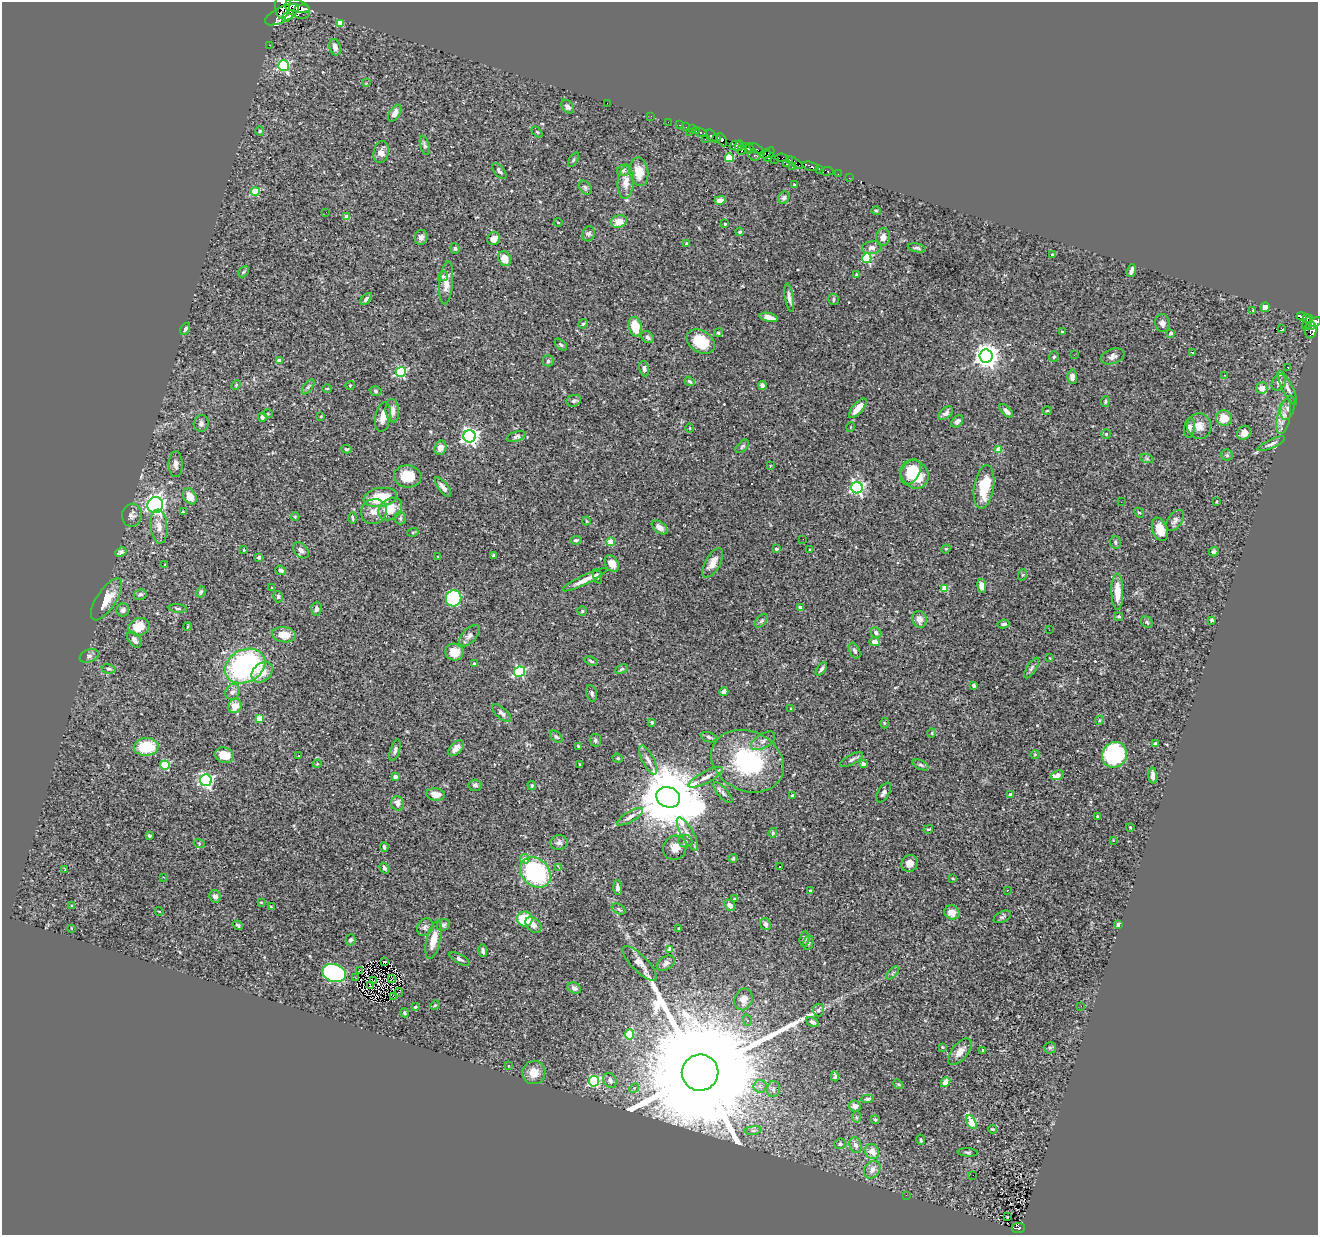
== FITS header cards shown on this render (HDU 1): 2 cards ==
NAXIS1  =                 1316
NAXIS2  =                 1233

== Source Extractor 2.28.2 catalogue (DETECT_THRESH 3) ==
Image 1316 x 1233 px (HDU 1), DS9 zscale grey, 1 PNG px = 1 image px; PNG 1320 x 1237 px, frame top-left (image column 1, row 1233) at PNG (2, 2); each listed source drawn as its Kron ellipse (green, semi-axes under 4 px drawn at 4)
Background 0.6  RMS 0.019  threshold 0.0572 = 3 sigma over >= 5 px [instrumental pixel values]
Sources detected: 402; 1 with non-positive FLUX_AUTO (blend fragments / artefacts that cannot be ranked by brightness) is neither listed nor drawn; the other 401 listed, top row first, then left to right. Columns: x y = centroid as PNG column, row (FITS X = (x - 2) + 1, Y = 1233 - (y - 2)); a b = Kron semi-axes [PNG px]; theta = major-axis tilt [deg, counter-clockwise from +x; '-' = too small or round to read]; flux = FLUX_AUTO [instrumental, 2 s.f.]
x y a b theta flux
283 5 14 7 85 3600
298 9 13 8 -30 6100
302 9 7 4 3 2400
282 15 18 7 26 4100
288 16 7 4 42 1300
340 23 4 4 - 27
269 45 2 2 - 5
335 47 8 5 -74 6.4
284 65 5 5 - 150
366 83 3 3 - 0.74
607 103 2 2 - 7.5
568 107 7 5 -49 4.8
395 113 9 5 58 6.9
651 116 2 2 - 2.5
668 122 2 2 - 7.8
680 125 3 2 - 18
686 127 2 2 - 8
693 129 3 2 - 20
260 131 5 4 - 1.5
696 131 3 3 - 17
537 132 6 4 -45 1.5
690 132 3 2 - 24
700 133 6 3 -18 100
711 136 7 4 -55 610
705 139 3 2 - 48
717 139 3 3 - 400
722 140 7 4 -60 450
425 145 10 4 -75 2.8
736 146 6 5 - 450
739 146 5 3 - 220
742 149 6 3 57 530
749 149 5 3 - 520
756 149 8 3 -34 220
381 152 11 7 77 7.6
765 154 5 3 - 180
769 154 8 4 65 490
754 155 6 5 - 410
729 158 4 4 - 54
782 158 7 4 -9 430
775 159 2 2 - 6.9
789 159 4 2 - 21
573 160 8 3 60 1.8
795 162 9 3 -35 94
786 164 3 3 - 110
811 166 8 3 -16 710
792 167 2 2 - 6.8
819 169 4 3 - 92
624 170 7 5 33 2.5
499 171 9 5 -50 3.6
827 171 6 3 4 50
639 172 14 9 -81 17
838 174 2 2 - 9.4
849 178 2 2 - 4.9
626 182 16 8 86 11
794 184 3 3 - 1
585 188 8 5 -51 2.6
255 192 4 4 - 52
784 198 6 5 - 3.3
720 200 5 4 - 7.2
876 211 4 4 - 1.7
326 212 3 2 - 1
347 217 4 4 - 14
619 221 8 6 15 14
558 222 4 3 - 0.97
725 224 3 2 - 1.4
740 232 4 4 - 1.8
589 234 7 6 - 3.3
421 237 7 6 - 5.2
883 237 8 7 - 7.2
494 239 7 6 - 7.5
687 244 3 3 - 2.6
455 248 5 4 - 1.8
872 248 10 6 7 6.1
917 248 9 4 -11 2.5
1052 255 3 3 - 3.8
867 258 5 4 - 92
505 259 8 6 -57 13
1131 271 7 4 73 4
243 272 6 4 46 1.9
857 275 3 3 - 4.1
443 276 5 4 - 2.4
446 283 21 6 85 13
789 298 15 4 -81 5.4
366 299 7 4 46 3.1
834 299 6 5 - 2.5
1265 307 5 4 - 8.6
1253 310 4 4 - 0.98
1302 316 5 4 - 180
769 317 9 4 -13 7
1307 319 4 3 - 130
1308 322 7 3 60 98
1315 322 6 4 27 510
1162 323 9 7 -79 5
583 324 5 4 - 1.5
1310 326 5 3 - 310
635 327 10 6 -79 29
1281 328 2 2 - 360
185 329 6 4 59 2.8
1311 330 8 6 87 340
1062 332 3 3 - 1.6
718 333 4 4 - 2.4
1171 333 4 3 - 7
647 337 7 5 -44 3.8
701 341 15 11 -33 36
561 345 7 4 -42 2.1
1192 352 3 2 - 0.81
1074 355 2 2 - 1
986 356 6 6 - 1200
1112 356 12 7 19 6.3
1054 357 5 4 - 2.3
279 360 4 4 - 11
548 361 5 5 - 2.5
1288 367 2 2 - 0.82
644 369 8 5 -79 4.1
401 372 5 5 - 150
1225 375 2 2 - 0.78
1072 377 7 5 -88 6.2
690 381 5 4 - 2.1
1279 382 8 7 - 8
236 385 5 3 - 1.4
350 385 4 3 - 0.97
762 385 4 4 - 4.5
308 387 9 4 54 3.3
327 388 5 3 - 1
1262 388 6 6 - 8.9
1287 388 19 5 -63 6.3
376 391 6 4 -17 2.1
574 401 7 5 20 3.5
1105 402 5 3 - 1.5
858 408 12 5 49 14
1288 408 12 6 72 5.6
392 411 12 6 -85 7.7
1006 411 8 4 -43 5
1047 411 5 3 - 1.3
946 413 8 5 40 5
268 414 5 3 - 1
321 416 3 2 - 0.82
1284 416 18 6 78 11
262 417 4 3 - 2.6
383 417 15 7 80 11
1224 418 8 7 - 24
957 421 7 5 48 3.7
201 423 8 7 - 4.3
1199 426 13 12 - 12
851 427 5 3 - 0.96
690 428 4 3 - 1.1
1189 428 10 5 80 4.5
1244 433 7 6 - 8.8
1106 434 5 5 - 1.7
470 436 6 6 - 490
516 437 10 5 18 3.7
1271 444 15 4 24 4.3
742 446 8 5 45 2.3
440 448 7 6 - 8.8
346 449 5 3 - 1.6
999 449 4 4 - 20
1227 455 6 5 - 2.6
1147 459 7 4 -19 2.3
176 464 13 7 -89 5.6
770 466 3 2 - 0.71
910 472 14 9 58 24
915 474 15 13 -49 44
408 476 14 11 -4 21
443 487 12 5 -53 5.5
984 487 22 10 81 40
857 488 6 5 - 260
190 496 8 6 -59 16
380 497 17 9 10 41
1121 502 2 2 - 0.61
1216 502 4 2 - 1
155 505 8 7 - 440
390 509 13 10 39 18
183 512 4 4 - 1.3
374 512 13 12 - 11
1139 513 5 4 - 1.6
132 515 11 10 - 5.3
295 517 4 3 - 1.1
352 518 5 2 - 1.8
400 518 6 6 - 2.5
1175 520 12 7 54 4.8
587 521 4 3 - 0.98
159 526 17 8 -84 11
660 527 9 5 -35 7.6
1160 529 12 7 -69 21
413 532 5 3 - 1.3
803 539 2 2 - 1.6
576 540 6 4 9 2.6
611 542 4 4 - 25
1115 542 6 5 - 2.6
776 549 3 3 - 3
946 549 4 4 - 1.2
244 550 3 2 - 0.88
301 550 9 6 -48 5.7
810 550 3 3 - 2.2
121 552 6 4 26 3.7
1214 552 5 4 - 2.5
494 555 4 3 - 1.7
259 557 4 3 - 2.8
438 557 3 3 - 1.1
713 563 16 7 61 11
612 564 9 6 -58 13
165 565 3 3 - 1.4
281 570 5 4 - 3.3
1022 575 6 3 70 1.2
598 576 7 4 -71 2.1
585 580 24 4 25 13
982 586 7 4 -82 5.8
272 588 4 3 - 1
945 588 4 4 - 30
201 592 6 4 61 2.2
1117 592 18 6 -89 21
140 594 6 5 - 3.3
278 597 5 5 - 2.2
454 598 8 7 - 120
106 599 24 9 57 21
800 607 3 3 - 5.2
178 609 9 4 -5 2.4
316 609 7 5 87 3.8
123 610 6 6 - 3.8
582 611 4 4 - 1.7
1119 616 4 4 - 2.2
919 619 8 7 - 9.6
1212 620 4 3 - 1.8
761 621 8 5 48 2.6
1147 622 6 5 - 2.1
1004 624 6 3 12 2.9
139 627 10 8 18 25
187 627 4 2 - 1
1049 630 2 2 - 1.7
876 633 6 5 - 4.3
284 635 12 7 -7 20
469 636 13 7 47 5.6
134 640 9 5 -53 7.6
875 642 5 4 - 6.1
855 651 8 5 -64 3.6
454 652 9 8 - 16
89 656 10 6 23 3.7
1050 658 4 2 - 0.87
591 661 7 3 -24 1.9
474 664 3 3 - 2.2
245 666 21 16 27 230
1031 668 12 4 58 3.2
109 669 7 4 -10 2.5
621 669 7 4 27 2
821 669 8 3 54 3.1
262 672 11 9 42 19
520 672 5 5 - 140
974 685 4 3 - 2.3
232 692 8 7 - 4.2
724 692 4 4 - 7.5
592 693 8 5 -76 3.2
235 706 7 6 - 14
791 708 3 2 - 0.81
502 713 12 5 -43 4.1
259 719 4 4 - 29
1100 720 5 3 - 1.2
652 722 4 3 - 1.6
884 723 5 3 - 1.1
932 733 5 3 - 1
556 737 7 4 -43 2.1
709 737 8 4 -19 2.8
595 740 6 5 - 2.7
763 741 13 7 31 6.6
1155 743 4 3 - 5.7
578 746 3 2 - 1.2
146 747 12 8 3 57
456 748 9 5 46 7.2
395 750 11 4 73 3.5
1035 754 4 3 - 0.88
224 755 10 7 -17 18
1114 755 13 12 - 150
299 756 2 2 - 0.72
618 758 5 4 - 1.8
648 760 16 6 -64 7.4
852 760 12 5 29 3.3
748 761 38 29 -26 150
317 764 4 3 - 1
580 764 4 2 - 0.94
863 764 3 3 - 6.5
165 765 5 4 - 54
921 765 8 4 -26 2.4
1057 775 7 4 19 13
1153 776 8 4 -85 5.7
395 777 4 3 - 11
706 777 19 5 28 9
206 780 6 6 - 280
475 785 6 6 - 3.7
532 786 5 4 - 1.9
723 793 13 5 -49 4.3
883 793 11 5 59 4.5
436 794 9 6 -7 9.6
1010 795 4 3 - 4.9
792 796 3 3 - 7.9
668 797 12 10 -20 14000
398 803 7 6 - 7.3
1097 816 3 2 - 1.1
630 817 15 5 30 6.1
1130 827 4 3 - 1.3
928 829 5 3 - 1.5
773 833 5 3 - 1.6
687 834 19 6 -61 9.8
150 836 3 3 - 3
1113 840 4 4 - 1
685 841 7 6 - 3
199 843 5 3 - 1.2
559 843 9 7 8 4.4
384 847 5 3 - 2.1
675 848 12 11 - 11
733 858 4 3 - 1.8
525 859 5 5 - 8.8
909 863 8 8 - 9.9
780 866 3 2 - 1.8
384 868 6 4 -56 3.4
559 868 3 2 - 3.6
65 870 4 3 - 7.1
535 873 17 13 -42 140
164 877 3 3 - 2.2
953 879 4 3 - 1.4
618 888 7 4 -87 4
1007 890 3 2 - 0.95
810 891 3 3 - 2
215 896 6 5 - 5.2
735 899 3 3 - 1.5
261 902 3 3 - 0.93
730 905 6 5 - 7.2
72 906 4 2 - 1
271 907 3 3 - 1.2
619 909 7 4 -29 2.2
159 911 4 3 - 0.93
952 912 8 7 - 12
1002 917 9 5 27 2.9
525 919 8 7 - 41
765 924 6 5 - 4.4
238 925 5 4 - 2
443 925 7 5 26 3.3
533 925 9 6 -43 7.8
1119 925 3 3 - 17
425 927 9 7 54 4.2
71 928 3 2 - 0.77
679 928 3 3 - 1.9
804 939 7 5 84 2.5
351 940 5 5 - 3.1
434 940 19 7 76 20
808 943 7 5 78 2.4
670 949 4 4 - 14
483 951 6 4 -82 3.1
459 959 11 4 -29 3.4
385 961 3 2 - 1
640 963 23 8 -46 11
666 963 10 6 32 5.1
359 970 3 2 - 0.95
334 973 12 9 -16 190
893 973 8 3 46 1.5
356 978 2 2 - 0.25
392 978 3 2 - 0.66
374 981 3 2 - 0.12
371 986 2 2 - 1.2
574 988 7 5 -26 4.6
398 993 4 2 - 0.19
394 996 3 2 - 1
744 999 11 9 70 8.2
435 1005 5 4 - 1.2
1081 1006 2 2 - 1.7
415 1007 4 3 - 1.5
818 1010 6 6 - 2.9
404 1013 4 4 - 2.3
747 1020 6 3 -73 1.7
812 1022 7 4 -29 3.8
630 1034 5 4 - 43
942 1047 3 3 - 1.3
1050 1048 6 5 - 2.5
982 1051 3 3 - 7.2
960 1052 16 8 51 11
509 1066 3 2 - 0.91
534 1073 11 11 - 16
700 1073 18 18 - 83000
835 1076 5 3 - 2.2
610 1080 8 6 -59 5.5
594 1081 5 5 - 130
945 1082 5 4 - 9.3
898 1084 5 4 - 1.4
760 1086 7 6 - 4.3
634 1088 5 4 - 1.6
773 1089 8 6 86 4.6
868 1099 6 3 3 2.7
855 1106 6 5 - 6.7
856 1117 6 4 -89 1.7
875 1120 4 4 - 1.5
971 1122 7 4 -60 48
992 1129 4 3 - 1.6
753 1130 8 4 8 3.4
921 1140 5 3 - 1.6
840 1144 6 5 - 3.2
855 1145 8 6 -69 5.4
872 1152 8 6 -55 11
968 1152 10 3 -4 2.3
872 1170 9 7 55 8.2
973 1175 2 2 - 0.4
906 1195 2 2 - 1.6
1007 1216 3 3 - 2.7
1018 1228 6 5 - 40
At the frame edge (FLAGS 8, measured only in part): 2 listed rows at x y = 283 5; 1315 322
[1 non-positive-flux detection neither listed nor drawn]